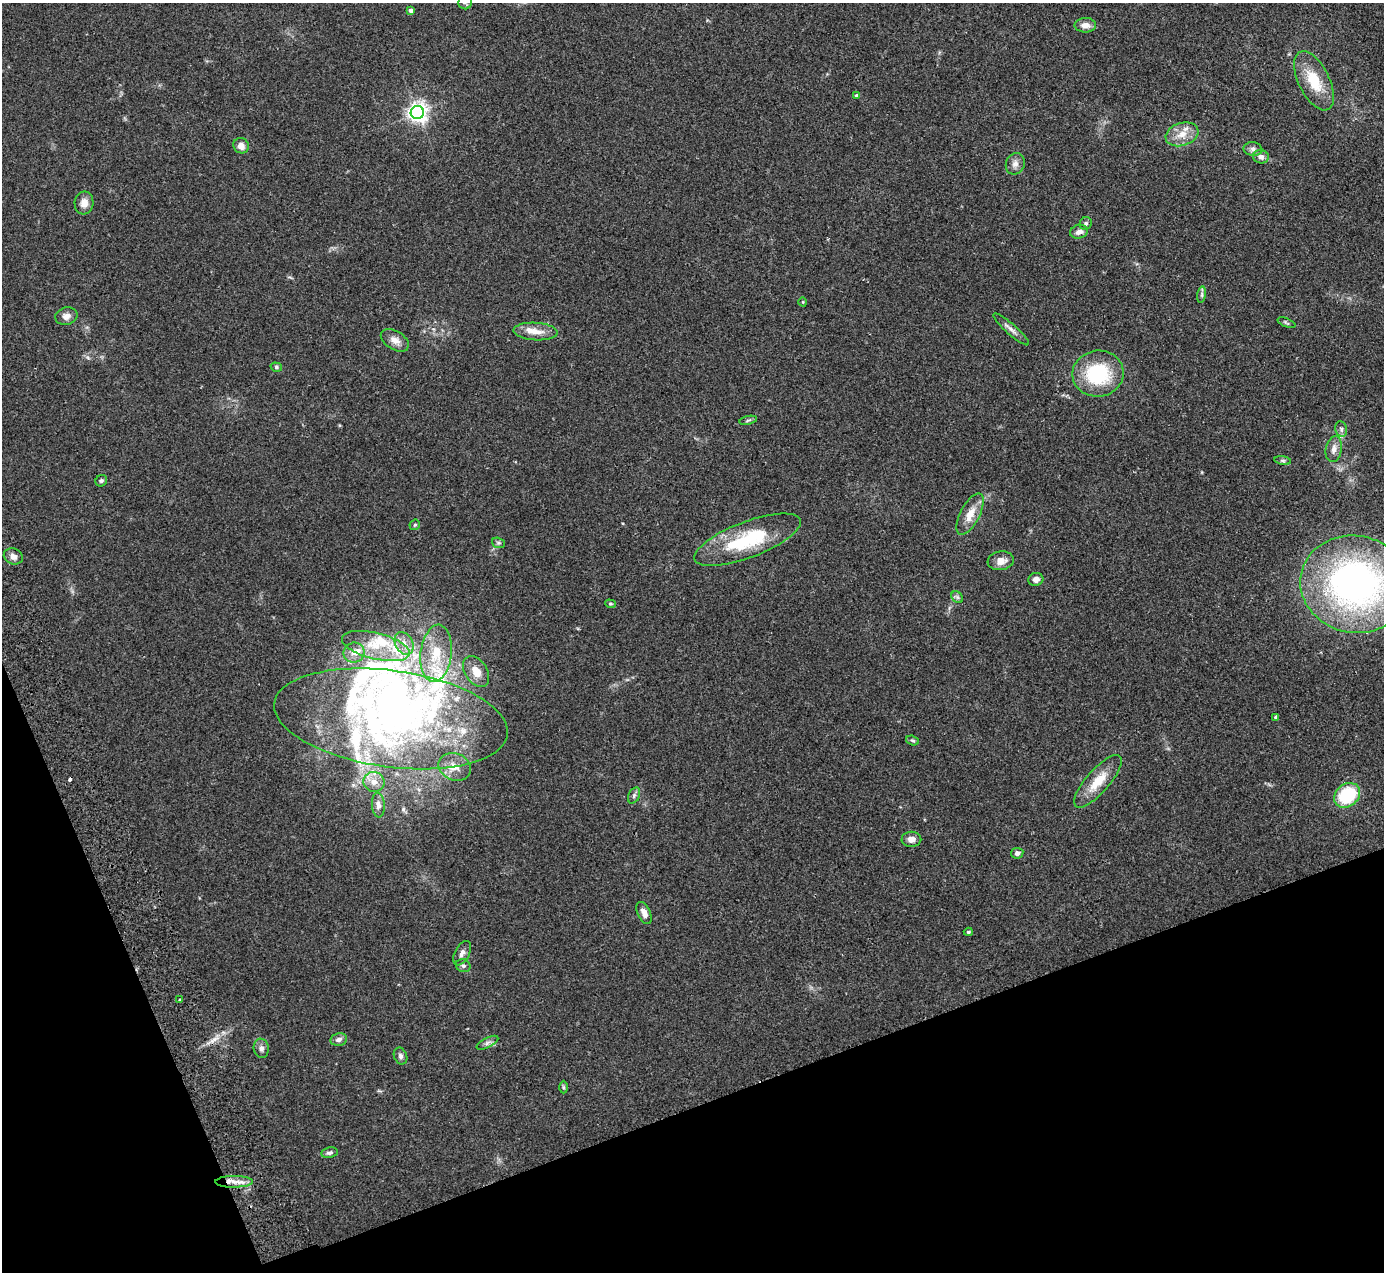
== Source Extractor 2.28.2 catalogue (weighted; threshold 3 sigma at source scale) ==
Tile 14 of 4 x 4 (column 2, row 4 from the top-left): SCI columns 1437-2818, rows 180-1449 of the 5636 x 5565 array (HDU 1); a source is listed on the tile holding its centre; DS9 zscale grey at full resolution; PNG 1386 x 1274 px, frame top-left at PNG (2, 3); each listed source drawn as its Kron ellipse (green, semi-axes under 4 px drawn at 4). Shown black and unused: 18% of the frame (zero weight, under 2 of 3 exposures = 3% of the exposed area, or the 3 px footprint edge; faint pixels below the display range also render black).
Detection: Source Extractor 2.28.2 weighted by HDU 2 'WHT'; one run over the whole footprint, this tile lists its part. Background 0.0772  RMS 0.0083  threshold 0.0374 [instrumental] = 3 sigma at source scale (4.5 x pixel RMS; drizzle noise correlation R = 1.50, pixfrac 1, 0.05/0.05 arcsec/px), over >= 5 px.
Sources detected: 81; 1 inside a brighter object's white glare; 1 cosmic-ray / hot-pixel residue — neither listed nor drawn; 13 inside a brighter listed object's ellipse — not listed separately; the other 66 listed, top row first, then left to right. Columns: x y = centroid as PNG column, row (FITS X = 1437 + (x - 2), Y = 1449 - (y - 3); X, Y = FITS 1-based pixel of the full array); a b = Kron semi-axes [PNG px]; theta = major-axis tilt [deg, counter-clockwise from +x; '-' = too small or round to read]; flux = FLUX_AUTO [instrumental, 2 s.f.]
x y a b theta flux
465 3 7 6 - 1.7
411 11 4 4 - 3.4
1085 25 11 7 1 5.8
1314 81 32 15 -63 26
857 96 4 4 - 3.2
417 112 7 6 - 440
1182 134 17 11 18 11
241 146 8 7 - 5.1
1253 149 9 7 -8 2.9
1261 157 8 6 -9 3.9
1015 164 11 9 68 4.5
84 203 11 9 84 6.7
1086 223 6 6 - 1.7
1079 232 9 6 16 4.2
1202 295 8 4 82 1.7
803 302 4 3 - 0.62
66 316 11 8 14 4.8
1286 323 9 3 -21 1.2
1011 329 23 5 -41 4.6
535 332 22 8 -4 10
395 340 15 9 -30 6.2
276 367 6 4 -18 1.2
1098 374 25 23 6 55
748 420 9 3 13 1.4
1341 429 8 6 -78 2.1
1334 449 13 8 79 5.5
1283 460 8 4 -8 1.5
101 481 6 5 - 1.5
970 514 23 9 62 12
415 525 6 5 - 1.3
747 540 56 18 21 62
498 543 7 5 -20 1.4
13 556 10 8 -22 4
1001 561 13 9 8 6.6
1036 579 7 6 - 4.2
1355 584 55 48 -12 320
957 597 7 5 -46 1.7
610 604 5 4 - 1.1
404 643 12 8 -62 6.8
376 646 35 13 -14 27
354 653 10 10 - 5.7
436 653 29 15 83 29
476 672 17 11 -58 10
1276 717 3 3 - 2.1
391 719 118 48 -8 260
912 740 6 4 -18 1.3
455 767 16 13 -22 9.7
1098 781 33 11 49 19
374 782 10 10 - 6.3
634 795 8 5 64 2
1347 795 14 11 41 42
378 805 12 6 -86 3.6
911 839 10 7 -1 4.7
1017 853 6 5 - 3.1
644 913 12 6 -66 5
968 932 4 3 - 1.2
462 953 13 7 61 3.9
463 966 7 6 - 2.2
180 999 3 2 - 1.5
339 1039 8 6 11 3.4
488 1043 12 5 27 2.7
261 1048 10 7 -80 3.2
401 1056 8 6 -66 2.5
563 1087 6 4 -89 1.1
329 1153 8 5 11 2.2
234 1182 19 6 0 8
Isophote crosses this tile's border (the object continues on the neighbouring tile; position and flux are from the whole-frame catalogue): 2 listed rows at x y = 465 3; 1355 584